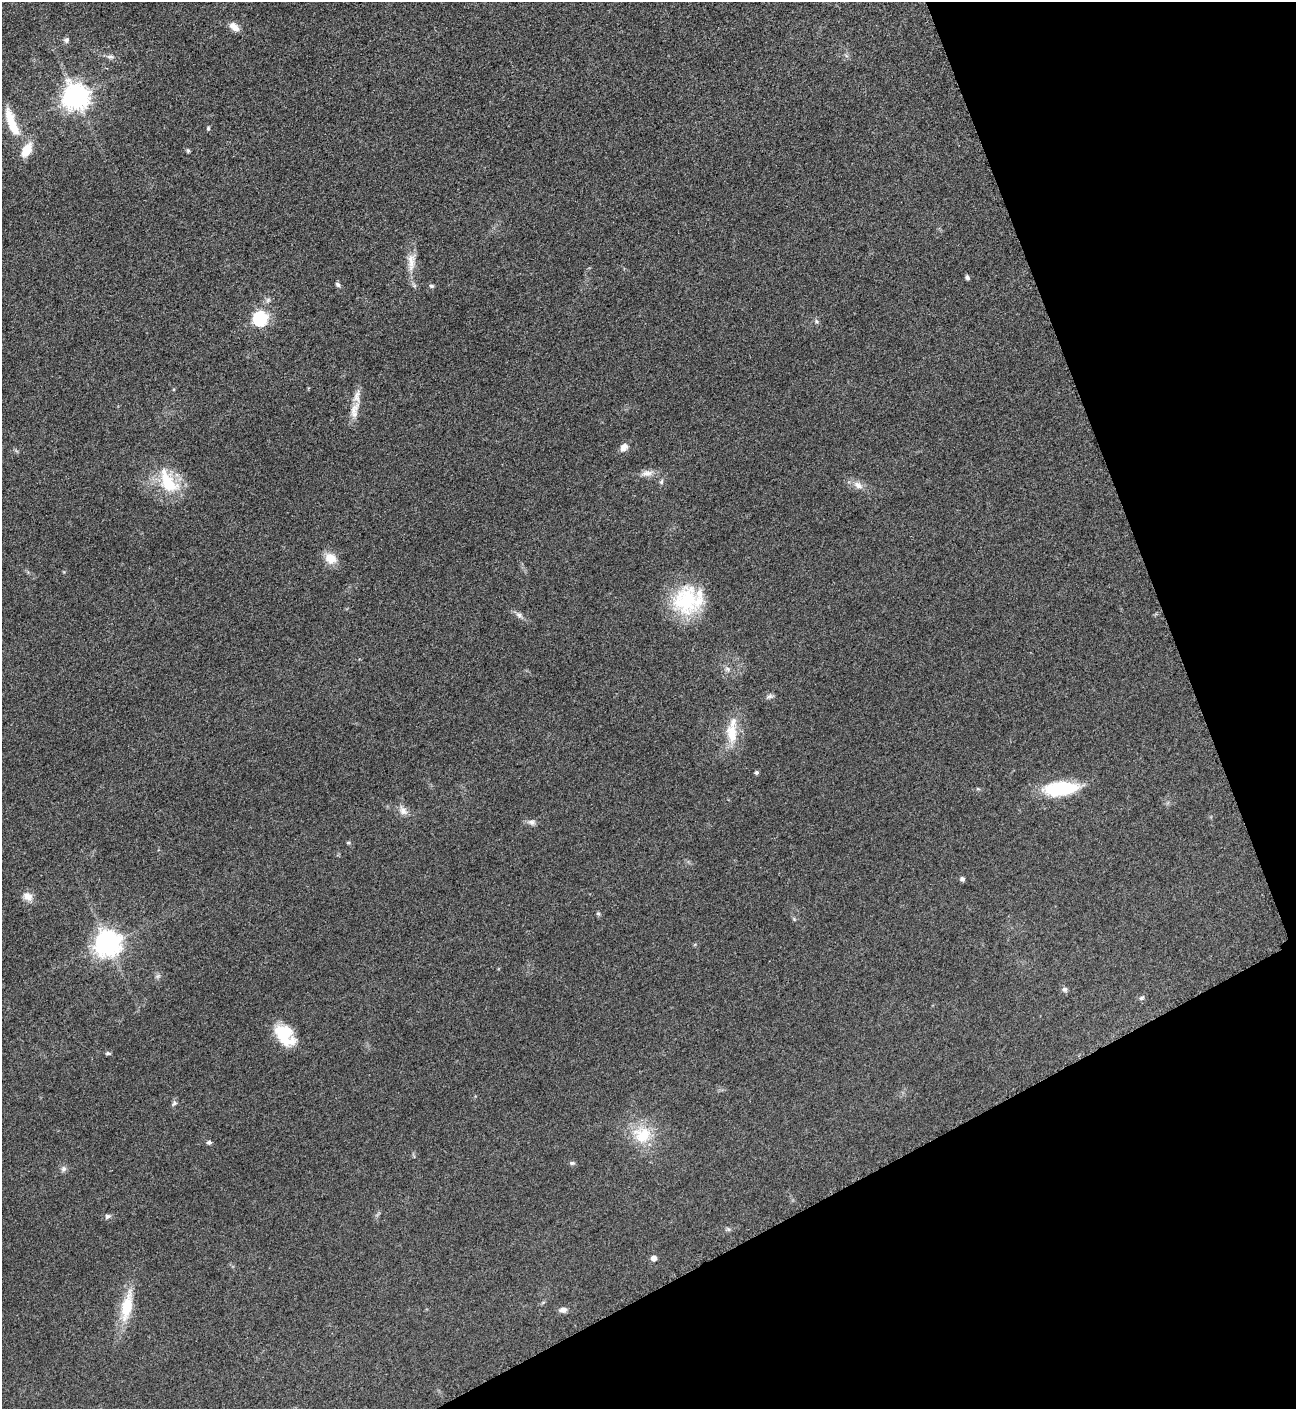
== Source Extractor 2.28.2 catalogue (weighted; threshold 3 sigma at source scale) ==
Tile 12 of 4 x 4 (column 4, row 3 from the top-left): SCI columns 4046-5339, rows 1415-2821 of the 5636 x 5647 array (HDU 1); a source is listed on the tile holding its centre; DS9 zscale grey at full resolution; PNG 1298 x 1411 px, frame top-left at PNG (2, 2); no overlay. Shown black and unused: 21% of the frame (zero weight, under 3 of 5 exposures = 1% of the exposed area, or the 3 px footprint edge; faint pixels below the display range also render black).
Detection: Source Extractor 2.28.2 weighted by HDU 2 'WHT'; one run over the whole footprint, this tile lists its part. Background 0.0927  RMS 0.0067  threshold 0.0302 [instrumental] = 3 sigma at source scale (4.5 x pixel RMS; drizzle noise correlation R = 1.50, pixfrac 1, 0.05/0.05 arcsec/px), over >= 5 px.
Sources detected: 56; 5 inside a brighter listed object's ellipse — not listed separately; the other 51 listed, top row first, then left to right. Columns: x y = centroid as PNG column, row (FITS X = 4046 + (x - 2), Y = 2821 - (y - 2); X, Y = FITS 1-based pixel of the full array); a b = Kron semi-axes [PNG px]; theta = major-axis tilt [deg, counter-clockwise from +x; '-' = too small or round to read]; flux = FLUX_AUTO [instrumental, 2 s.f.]
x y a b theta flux
234 27 13 8 -41 5.6
66 40 7 6 - 1.8
110 57 11 5 -5 2.2
76 97 9 9 - 660
12 123 38 10 -69 20
208 128 5 4 - 0.89
188 151 6 4 -74 1
411 262 29 11 87 9.3
967 277 5 4 - 1.6
338 285 7 5 -36 1.5
431 286 6 5 - 1.2
260 319 7 6 - 120
816 321 6 4 -71 1.1
354 411 19 10 69 7.3
624 447 10 7 51 4.5
647 473 17 8 4 4.9
661 482 7 5 65 1.4
168 484 33 23 -46 28
858 485 15 9 -32 5.1
330 558 17 13 -38 8.7
688 600 38 32 24 47
519 615 10 7 -44 2.5
727 669 8 6 -22 2
770 696 10 5 13 1.8
732 733 28 14 -85 17
757 772 4 4 - 1.5
1060 788 37 14 5 40
978 789 6 4 -18 0.8
403 810 15 9 -56 4.6
532 822 10 7 -11 2.6
348 843 5 4 - 0.91
963 879 5 4 - 2
28 896 14 10 -26 5.3
598 913 6 5 - 1
794 919 5 5 - 0.87
108 943 9 8 - 690
158 976 7 5 44 1.4
1065 989 8 7 - 1.7
1141 998 7 5 17 1.3
283 1032 28 16 -33 20
108 1053 7 4 -4 1.1
174 1103 7 6 - 1.6
642 1135 27 25 -23 25
209 1142 6 5 - 1.5
572 1163 7 5 1 1.3
64 1169 8 7 - 2.2
108 1216 8 6 23 1.7
728 1229 7 4 -44 1.1
654 1258 5 5 - 4.9
127 1306 36 12 78 25
563 1310 9 6 2 3.2